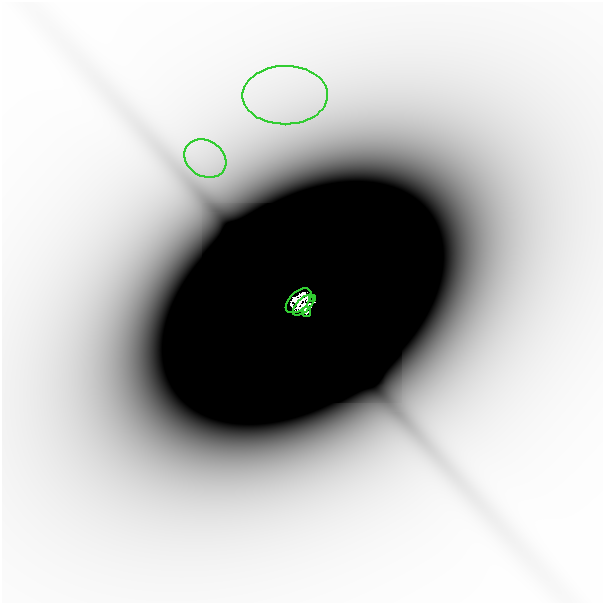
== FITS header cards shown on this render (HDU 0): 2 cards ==
NAXIS1  =                  601
NAXIS2  =                  601

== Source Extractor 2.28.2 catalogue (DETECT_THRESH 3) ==
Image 601 x 601 px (HDU 0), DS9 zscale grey, 1 PNG px = 1 image px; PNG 605 x 605 px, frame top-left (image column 1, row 601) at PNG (2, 2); each listed source drawn as its Kron ellipse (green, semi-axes under 4 px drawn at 4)
Background -5.67e-07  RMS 2.0e-07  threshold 6.08e-07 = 3 sigma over >= 5 px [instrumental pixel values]
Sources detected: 8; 2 with non-positive FLUX_AUTO (blend fragments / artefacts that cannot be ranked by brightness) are neither listed nor drawn; the other 6 listed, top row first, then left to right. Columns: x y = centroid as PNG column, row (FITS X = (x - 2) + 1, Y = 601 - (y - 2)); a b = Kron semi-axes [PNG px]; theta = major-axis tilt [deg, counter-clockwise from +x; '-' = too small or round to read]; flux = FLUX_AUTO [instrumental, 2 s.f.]
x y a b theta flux
285 95 43 29 1 1.9e-03
205 159 22 17 -33 6.5e-04
313 298 3 2 - 2.3e-02
299 301 15 9 43 1.1e+00
303 305 13 6 44 7.1e-01
307 312 5 4 - 1.6e-01
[2 non-positive-flux detections neither listed nor drawn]